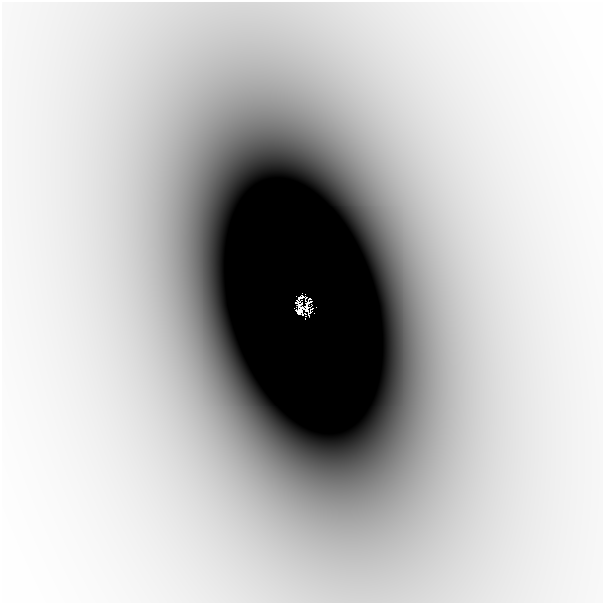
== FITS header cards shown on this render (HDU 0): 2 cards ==
NAXIS1  =                  601
NAXIS2  =                  601

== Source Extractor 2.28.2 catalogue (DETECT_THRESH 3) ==
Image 601 x 601 px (HDU 0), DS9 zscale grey, 1 PNG px = 1 image px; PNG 605 x 605 px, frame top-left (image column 1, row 601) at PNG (2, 2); no overlay
Background -8.18e-05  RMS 1.6e-05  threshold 4.73e-05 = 3 sigma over >= 5 px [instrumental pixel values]
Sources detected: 4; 4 with non-positive FLUX_AUTO (blend fragments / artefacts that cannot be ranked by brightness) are neither listed nor drawn; the other 0 listed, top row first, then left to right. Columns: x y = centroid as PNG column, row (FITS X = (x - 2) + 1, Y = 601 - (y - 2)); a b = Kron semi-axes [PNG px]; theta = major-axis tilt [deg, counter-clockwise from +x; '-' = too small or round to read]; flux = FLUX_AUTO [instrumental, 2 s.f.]
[4 non-positive-flux detections neither listed nor drawn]